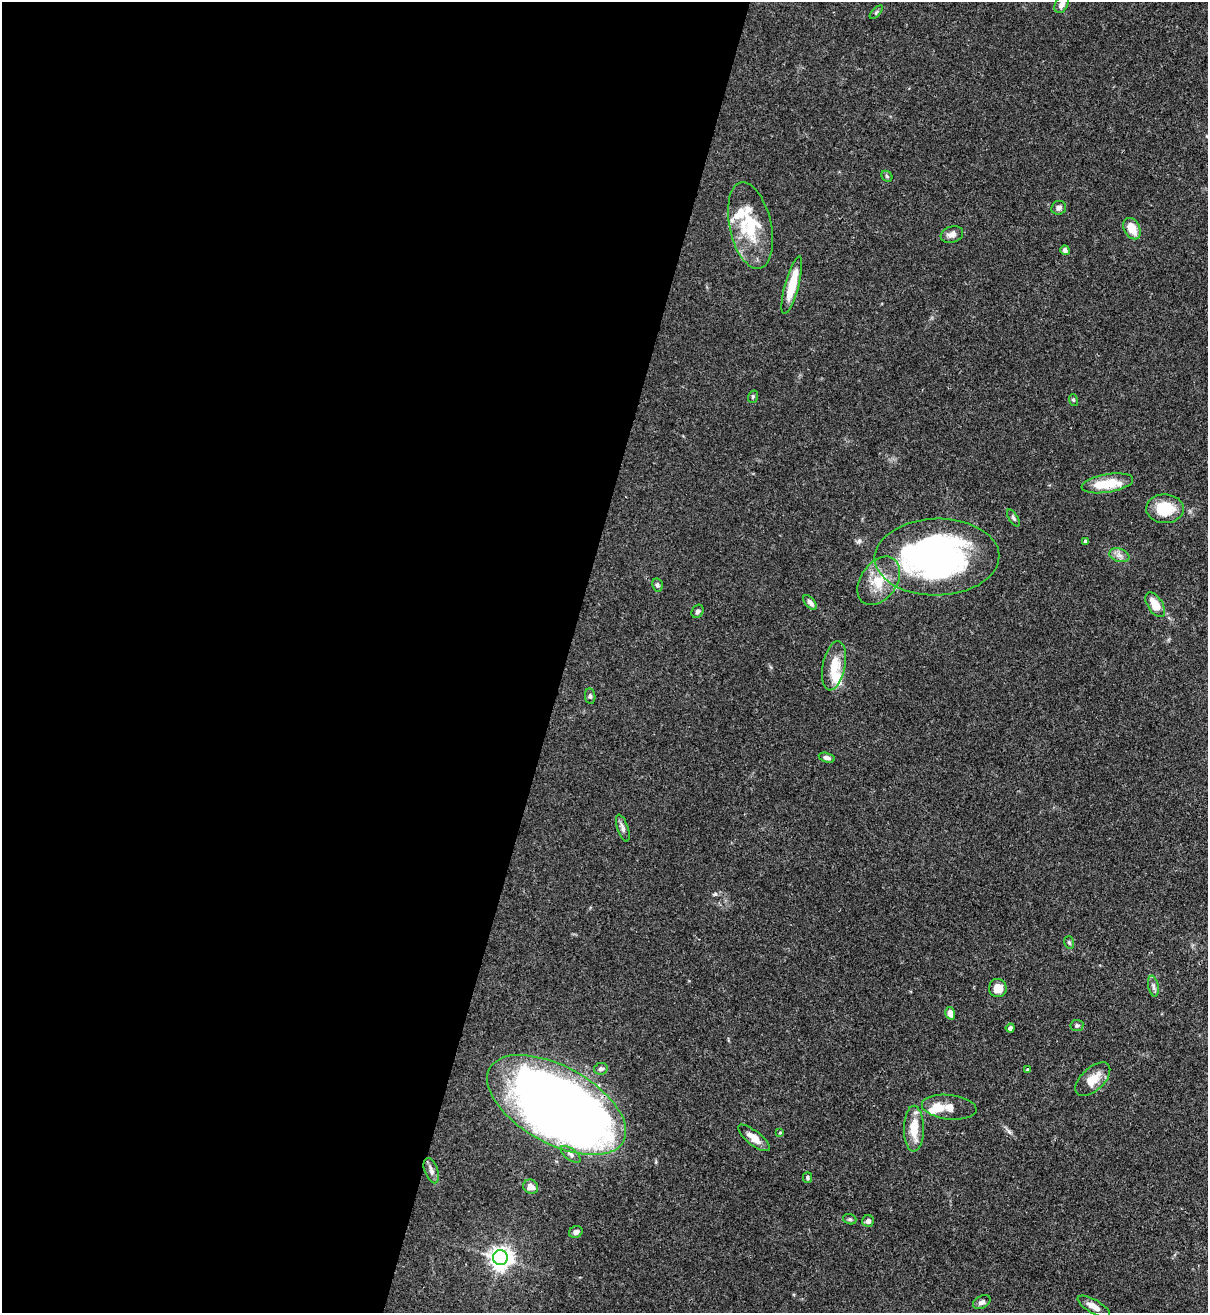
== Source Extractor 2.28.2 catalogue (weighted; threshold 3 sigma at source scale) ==
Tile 5 of 4 x 4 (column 1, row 2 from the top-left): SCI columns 218-1423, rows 2654-3964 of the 5382 x 5307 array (HDU 1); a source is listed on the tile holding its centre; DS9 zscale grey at full resolution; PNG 1210 x 1315 px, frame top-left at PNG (2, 2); each listed source drawn as its Kron ellipse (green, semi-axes under 4 px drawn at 4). Shown black and unused: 47% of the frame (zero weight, under 3 of 4 exposures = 7% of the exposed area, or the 3 px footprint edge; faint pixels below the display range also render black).
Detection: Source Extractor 2.28.2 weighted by HDU 2 'WHT'; one run over the whole footprint, this tile lists its part. Background 0.099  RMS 0.0041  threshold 0.0185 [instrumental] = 3 sigma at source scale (4.5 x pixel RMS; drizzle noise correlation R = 1.50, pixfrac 1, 0.05/0.05 arcsec/px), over >= 5 px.
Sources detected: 60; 2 inside a brighter object's white glare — neither listed nor drawn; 8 inside a brighter listed object's ellipse — not listed separately; the other 50 listed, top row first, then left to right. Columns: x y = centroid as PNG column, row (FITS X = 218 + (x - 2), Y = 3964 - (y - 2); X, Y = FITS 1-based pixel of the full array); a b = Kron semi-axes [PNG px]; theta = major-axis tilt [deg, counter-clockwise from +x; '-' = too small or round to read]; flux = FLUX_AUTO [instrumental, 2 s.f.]
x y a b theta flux
1061 4 9 6 61 2.2
876 12 8 3 46 0.59
887 176 6 5 - 0.62
1059 208 7 7 - 1.4
750 226 44 21 -77 21
1132 229 11 8 -61 6.5
952 235 11 8 18 2.2
1065 250 5 4 - 1.2
792 285 30 7 75 12
753 397 6 5 - 0.6
1073 400 6 4 -71 0.47
1107 483 26 9 9 13
1165 509 19 14 -1 13
1013 518 9 4 -56 0.86
1085 541 4 3 - 0.64
1119 555 10 6 -18 2
937 557 62 38 1 150
879 581 27 18 55 11
657 585 7 5 -79 0.92
810 602 8 4 -48 1.6
1155 605 14 7 -57 6.8
698 611 7 5 56 0.99
834 666 25 11 79 9.2
590 696 8 5 -82 0.95
827 758 8 4 -14 1.4
623 828 14 5 -71 1.7
1069 942 6 5 - 0.75
1153 986 11 5 -79 1.4
998 988 9 9 - 5.1
950 1013 6 4 -75 3.3
1077 1025 6 5 - 0.83
1010 1028 4 4 - 1.5
601 1069 7 5 11 1.1
1028 1070 3 3 - 0.76
1093 1079 21 11 43 6.6
557 1105 76 38 -29 540
949 1107 27 12 -6 5.6
914 1129 23 10 90 8.6
780 1133 3 3 - 0.51
754 1138 19 7 -38 4.4
570 1154 12 5 -37 1.5
431 1171 13 6 -70 1.9
807 1177 5 4 - 0.66
531 1187 8 6 -35 3.1
850 1219 7 5 -19 0.73
868 1221 6 6 - 1.8
576 1232 7 6 - 1.5
500 1258 7 7 - 300
982 1302 9 6 28 1.5
1094 1307 18 6 -30 3.4
Overlapping masked pixels (flux is a lower limit): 2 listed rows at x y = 937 557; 557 1105
Isophote crosses this tile's border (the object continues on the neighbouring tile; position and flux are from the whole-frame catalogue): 1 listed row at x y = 1061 4